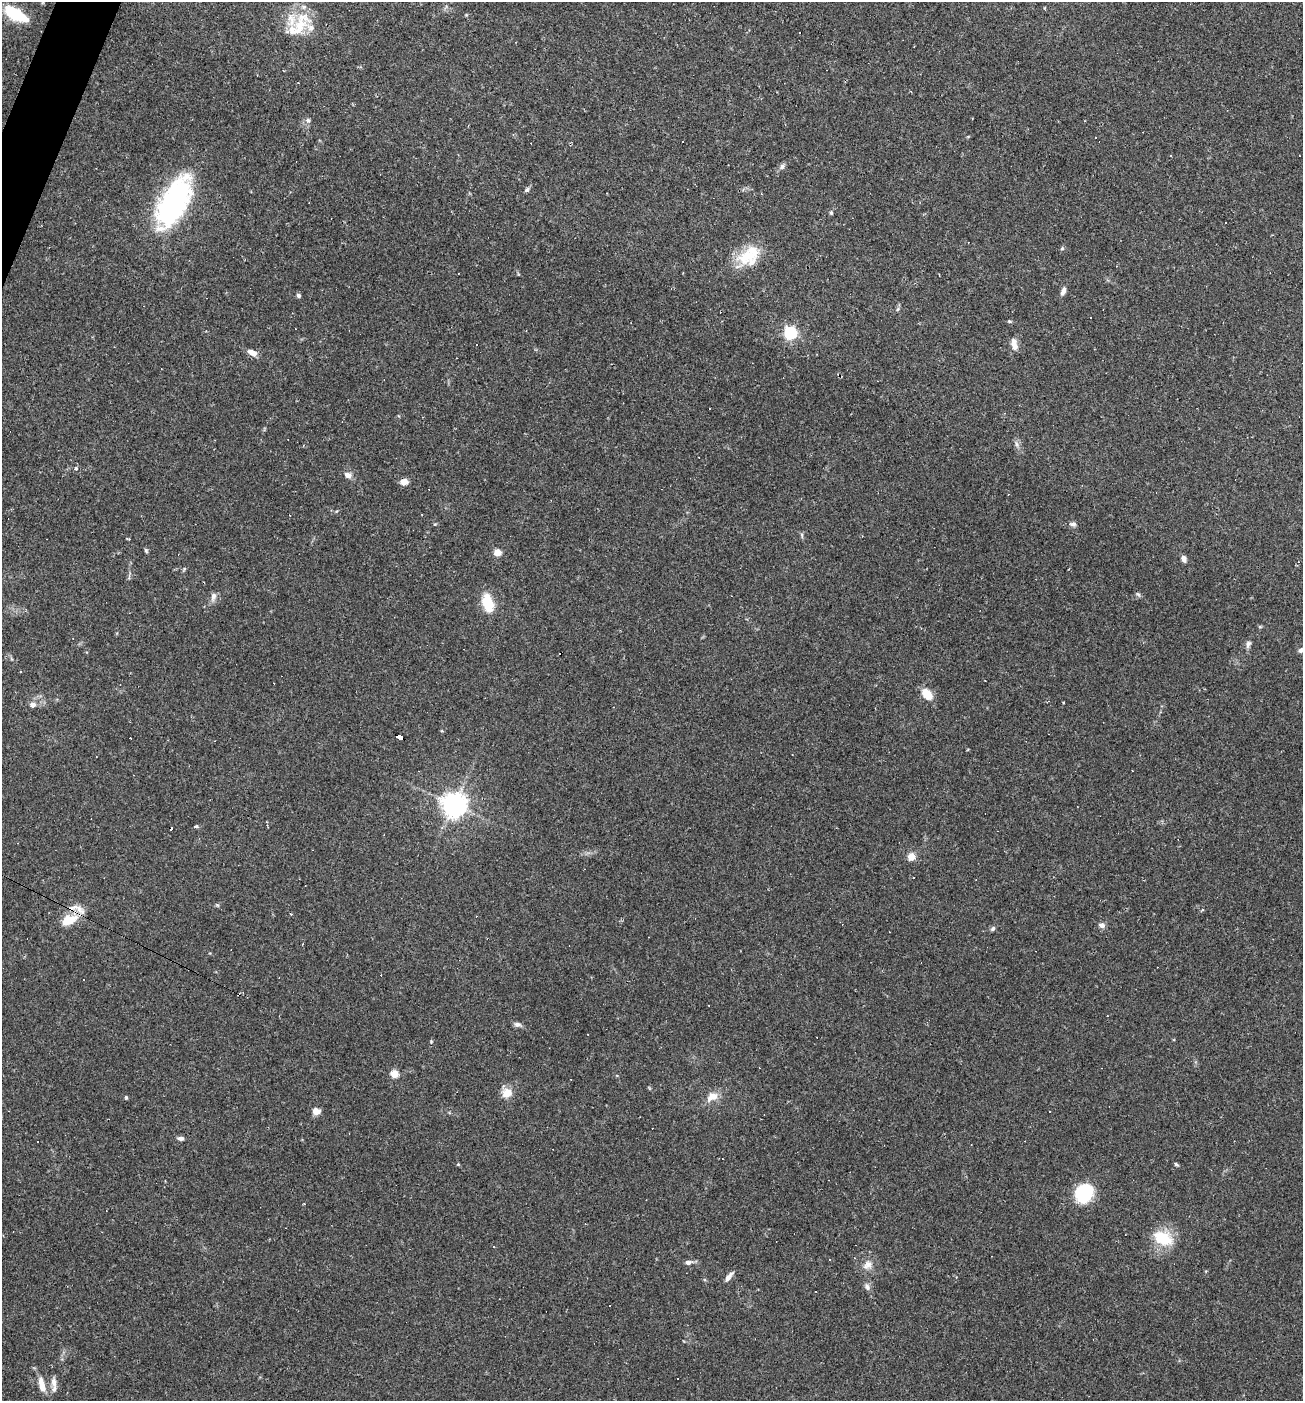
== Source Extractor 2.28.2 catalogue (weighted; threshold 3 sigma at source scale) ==
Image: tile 11 of 4 x 4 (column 3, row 3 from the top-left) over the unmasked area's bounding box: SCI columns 2737-4037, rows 1400-2798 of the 5606 x 5595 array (HDU 1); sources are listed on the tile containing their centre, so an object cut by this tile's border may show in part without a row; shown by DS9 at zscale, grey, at full resolution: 1 PNG px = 1 image px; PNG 1305 x 1403 px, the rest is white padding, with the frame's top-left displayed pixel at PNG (2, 2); no overlay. <1% of this frame is shown black and not used: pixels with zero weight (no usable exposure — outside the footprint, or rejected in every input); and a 3 px margin inside the footprint's outer edge (the drizzle kernel's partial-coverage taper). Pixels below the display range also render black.
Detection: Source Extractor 2.28.2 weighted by HDU 2 'WHT'; one run over the whole footprint, this tile lists its part. Background 0.109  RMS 0.0071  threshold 0.0318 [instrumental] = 3 sigma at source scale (4.5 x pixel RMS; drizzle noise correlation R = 1.50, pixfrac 1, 0.05/0.05 arcsec/px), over >= 5 px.
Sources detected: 110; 34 cosmic-ray / hot-pixel residue — not listed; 7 inside a brighter listed object's ellipse — not listed separately; the other 69 listed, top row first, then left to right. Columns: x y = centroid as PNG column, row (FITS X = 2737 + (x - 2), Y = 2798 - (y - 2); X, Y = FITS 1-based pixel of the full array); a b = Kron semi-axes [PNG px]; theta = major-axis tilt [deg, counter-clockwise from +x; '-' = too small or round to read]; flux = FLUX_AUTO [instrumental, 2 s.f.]
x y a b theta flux
15 14 21 9 -30 40
300 25 41 17 67 23
298 83 3 2 - 0.46
308 120 7 6 - 2
782 166 9 6 63 2
527 190 8 5 44 1.5
174 202 56 25 62 130
831 213 6 5 - 1
1062 248 6 5 - 1
747 256 32 17 28 22
1063 291 11 5 68 3.1
298 295 6 5 - 1.4
898 309 6 5 - 1.2
1009 321 6 4 5 0.92
790 333 6 5 - 120
1014 344 14 7 -79 5.4
477 345 3 2 - 0.47
252 353 12 6 -27 4.9
1016 444 9 4 -81 2
75 468 3 3 - 9.8
348 475 9 7 -20 3.9
404 482 8 6 2 5.6
435 524 5 3 - 0.7
1073 524 9 6 -3 2.2
802 535 8 4 -82 1.3
146 550 6 4 -73 1.1
497 552 5 5 - 20
1184 558 7 5 -63 3.6
184 569 7 4 47 0.95
1138 594 8 4 -53 1.3
213 596 13 7 75 3.5
488 603 19 11 -75 21
1260 627 6 4 0 0.81
1248 644 9 7 73 2.6
1301 650 7 6 - 2.1
21 671 3 2 - 1.1
274 683 2 2 - 0.43
927 694 13 8 -49 12
33 705 8 7 - 2.9
130 738 3 3 - 3.1
400 738 7 4 -29 66
454 804 8 8 - 610
196 826 5 4 - 1.3
911 857 5 5 - 20
291 914 3 3 - 0.72
69 920 24 12 23 14
1102 925 7 6 - 3.1
993 929 7 5 51 1.5
649 937 3 2 - 0.42
517 1024 10 6 -13 2.5
431 1041 4 4 - 0.7
394 1074 4 4 - 28
507 1093 12 10 34 8.5
713 1096 13 10 -12 6.8
126 1097 5 4 - 0.86
316 1111 8 7 - 5.6
181 1138 8 5 -4 1.9
458 1164 4 4 - 0.7
1176 1164 6 4 -38 1.1
1084 1193 17 14 57 47
1163 1238 18 11 -24 28
493 1247 3 3 - 0.68
830 1260 3 3 - 1.2
688 1262 10 6 10 2.7
867 1265 15 11 48 5.9
729 1277 14 5 52 3.6
867 1287 9 6 -63 2.8
54 1382 15 8 -82 4.5
42 1385 18 7 -76 8.6
Overlapping masked pixels (flux is a lower limit): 1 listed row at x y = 400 738
Isophote crosses this tile's border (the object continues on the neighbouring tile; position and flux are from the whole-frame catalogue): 1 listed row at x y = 1301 650